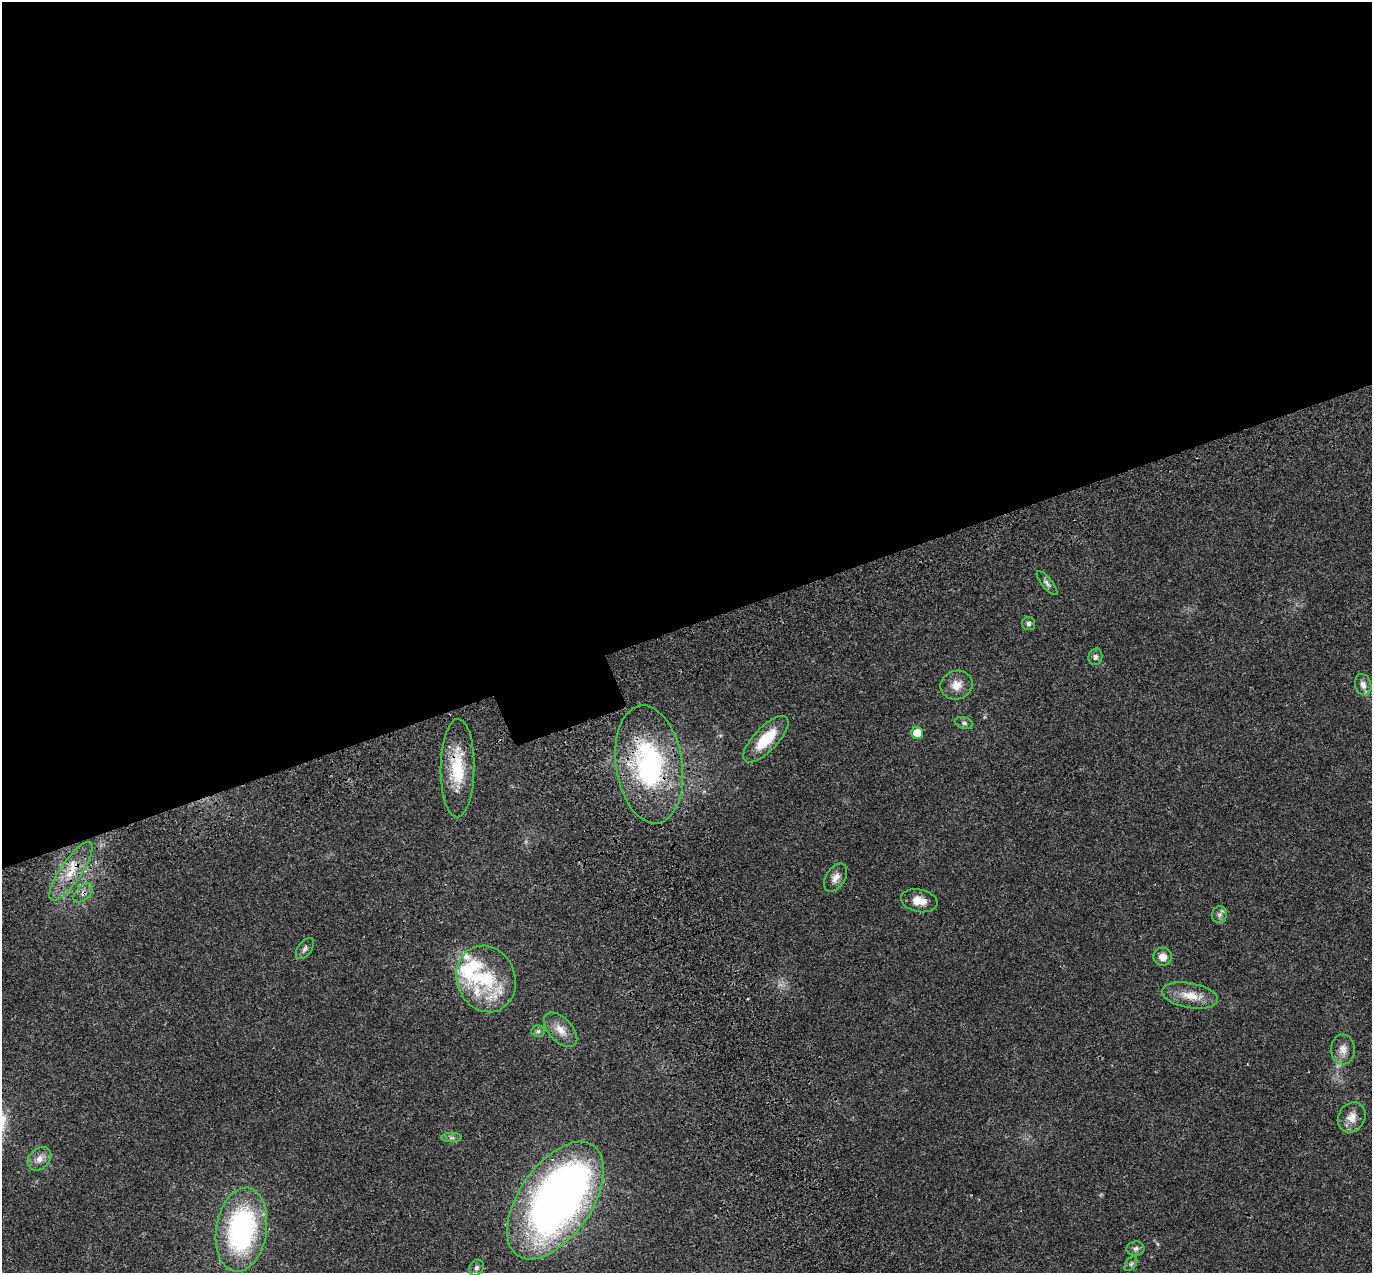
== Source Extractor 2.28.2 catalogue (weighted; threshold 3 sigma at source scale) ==
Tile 2 of 4 x 4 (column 2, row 1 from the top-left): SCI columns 1483-2852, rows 4032-5302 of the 5707 x 5572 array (HDU 1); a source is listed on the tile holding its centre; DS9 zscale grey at full resolution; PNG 1374 x 1275 px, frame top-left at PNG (2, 2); each listed source drawn as its Kron ellipse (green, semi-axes under 4 px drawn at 4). Shown black and unused: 50% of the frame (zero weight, under 3 of 4 exposures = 9% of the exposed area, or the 3 px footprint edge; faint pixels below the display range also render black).
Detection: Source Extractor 2.28.2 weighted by HDU 2 'WHT'; one run over the whole footprint, this tile lists its part. Background 0.0222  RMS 0.003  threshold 0.0135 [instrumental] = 3 sigma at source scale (4.5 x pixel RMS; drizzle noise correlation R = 1.50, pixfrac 1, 0.0396/0.0396 arcsec/px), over >= 5 px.
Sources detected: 36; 1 inside a brighter object's white glare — neither listed nor drawn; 5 inside a brighter listed object's ellipse — not listed separately; the other 30 listed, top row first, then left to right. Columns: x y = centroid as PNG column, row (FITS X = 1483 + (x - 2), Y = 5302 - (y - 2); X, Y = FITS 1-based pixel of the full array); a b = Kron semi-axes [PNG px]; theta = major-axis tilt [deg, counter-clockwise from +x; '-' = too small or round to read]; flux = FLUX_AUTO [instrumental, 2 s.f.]
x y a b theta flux
1047 583 15 5 -50 1
1028 624 6 6 - 0.75
1095 657 8 7 - 0.89
956 685 16 14 20 3.5
1363 685 11 8 -73 1.9
964 723 9 5 -15 0.86
917 733 6 6 - 4.7
766 739 30 12 46 10
649 764 59 33 -81 52
458 768 49 17 89 13
71 871 35 10 55 7.7
836 878 15 9 57 2.2
83 893 11 7 45 1.5
919 901 18 11 -12 3.6
1219 914 8 7 - 1.1
305 949 12 7 54 1
1163 957 9 9 - 2.5
486 979 34 29 -67 20
1190 995 28 12 -10 5.5
560 1030 21 12 -46 3.7
538 1031 7 6 - 0.74
1343 1049 15 12 -87 2.7
1352 1117 15 13 60 3.4
452 1138 10 4 0 0.82
39 1159 13 10 45 2.2
555 1200 67 36 55 200
241 1230 42 25 81 53
1135 1248 9 7 8 1.1
1131 1264 8 5 54 0.65
477 1268 8 7 - 1.1
Overlapping masked pixels (flux is a lower limit): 5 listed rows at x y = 649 764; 458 768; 71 871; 83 893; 555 1200
Isophote crosses this tile's border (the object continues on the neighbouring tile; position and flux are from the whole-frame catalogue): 1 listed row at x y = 477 1268